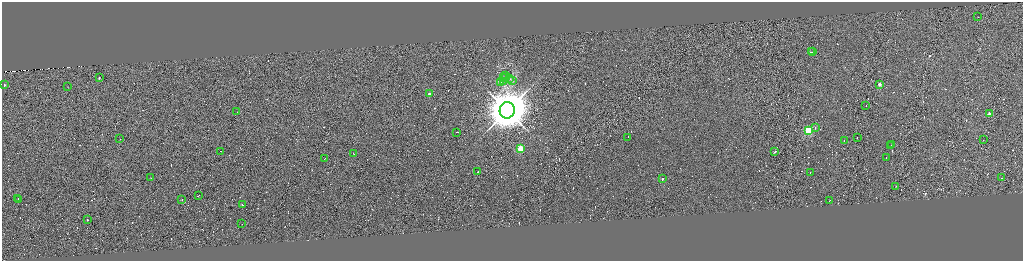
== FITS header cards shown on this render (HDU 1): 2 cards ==
NAXIS1  =                 4083
NAXIS2  =                 1033

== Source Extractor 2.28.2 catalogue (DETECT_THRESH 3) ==
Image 4083 x 1033 px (HDU 1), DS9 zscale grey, zoomed out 1/4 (1 PNG px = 4 x 4 image px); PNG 1025 x 263 px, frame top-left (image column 1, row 1033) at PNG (2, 2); each listed source drawn as its Kron ellipse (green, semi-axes under 4 px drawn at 4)
Background 0.663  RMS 4.2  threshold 12.6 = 3 sigma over >= 5 px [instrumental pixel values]
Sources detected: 578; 529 cannot appear on this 1/4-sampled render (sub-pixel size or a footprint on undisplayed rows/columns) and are neither listed nor drawn; the other 49 listed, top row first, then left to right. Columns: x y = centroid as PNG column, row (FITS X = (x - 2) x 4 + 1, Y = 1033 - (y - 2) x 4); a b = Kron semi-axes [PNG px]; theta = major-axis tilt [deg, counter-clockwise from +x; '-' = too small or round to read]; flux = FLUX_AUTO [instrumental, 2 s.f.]
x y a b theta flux
978 17 2 2 - 8.3e+02
811 52 2 1 - 2.8e+04
813 52 3 1 - 2.3e+04
506 76 2 1 - 7.5e+02
503 77 2 1 - 1.5e+03
506 77 2 1 - 7.1e+02
99 78 2 1 - 9.0e+03
510 78 2 1 - 9.4e+02
513 80 3 3 - 3.2e+03
503 81 3 1 - 1.3e+03
501 83 2 1 - 6.2e+02
880 84 2 2 - 3.2e+04
4 85 2 1 - 1.4e+04
68 87 2 1 - 8.8e+02
429 94 2 1 - 2.7e+04
866 106 2 1 - 1.9e+04
507 110 8 7 - 1.3e+07
237 112 2 1 - 2.3e+03
989 114 2 1 - 1.9e+04
815 127 2 2 - 2.4e+03
808 130 2 2 - 3.4e+05
457 132 3 1 - 3.1e+04
857 137 2 1 - 1.6e+04
628 138 2 1 - 3.2e+04
120 139 2 1 - 9.1e+03
983 140 2 1 - 6.3e+02
844 141 2 1 - 1.3e+04
892 144 2 1 - 2.0e+04
891 146 2 1 - 2.1e+04
521 148 2 2 - 1.5e+05
221 151 2 1 - 1.8e+04
775 152 3 1 - 4.4e+05
354 154 2 1 - 2.0e+04
886 157 2 1 - 1.5e+04
325 158 2 1 - 1.5e+04
478 172 2 1 - 2.1e+04
810 173 2 1 - 1.8e+04
151 178 2 1 - 1.1e+03
663 178 2 1 - 8.3e+05
1002 178 2 1 - 2.8e+04
896 186 2 1 - 2.5e+03
199 195 2 1 - 1.4e+04
18 198 2 1 - 1.6e+04
182 199 2 1 - 3.4e+03
19 200 2 1 - 1.5e+04
830 200 2 1 - 7.8e+03
242 205 2 1 - 4.5e+05
88 219 2 1 - 2.9e+04
242 224 2 1 - 9.5e+03
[529 sub-pixel or undisplayed-footprint detections neither listed nor drawn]